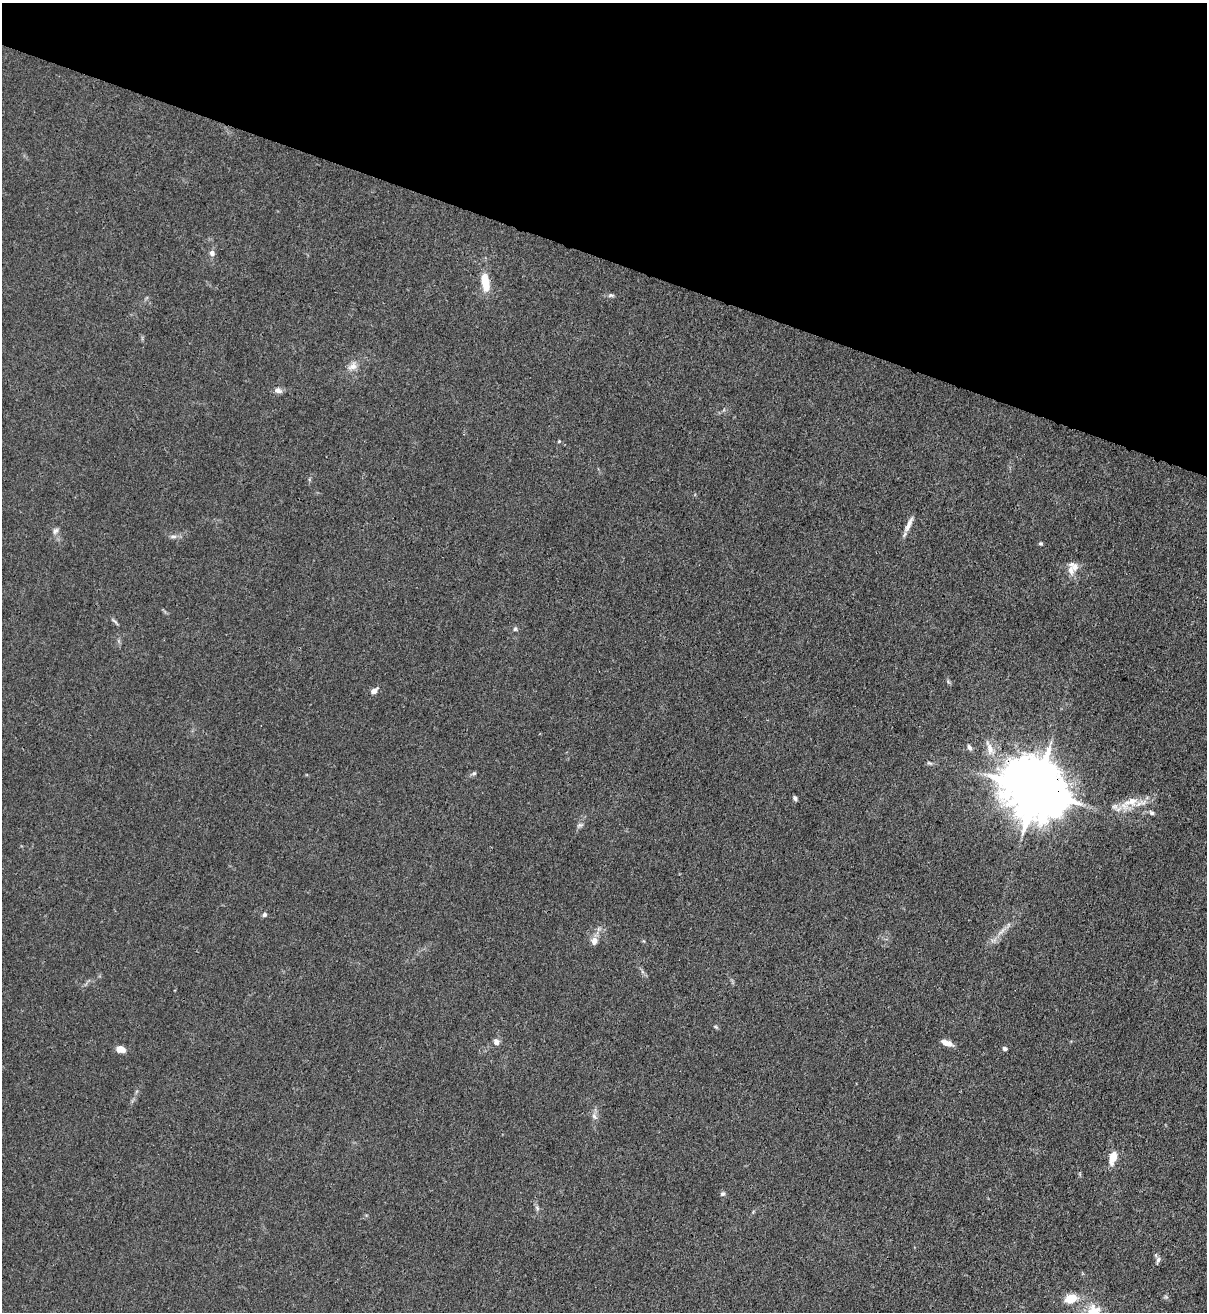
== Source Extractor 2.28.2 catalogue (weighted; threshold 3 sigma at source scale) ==
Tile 2 of 4 x 4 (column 2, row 1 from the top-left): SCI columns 1429-2633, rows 3968-5277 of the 5387 x 5310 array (HDU 1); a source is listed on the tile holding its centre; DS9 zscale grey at full resolution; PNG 1209 x 1314 px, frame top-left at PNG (2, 3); no overlay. Shown black and unused: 20% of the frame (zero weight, under 3 of 4 exposures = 7% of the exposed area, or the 3 px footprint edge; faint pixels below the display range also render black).
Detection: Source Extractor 2.28.2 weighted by HDU 2 'WHT'; one run over the whole footprint, this tile lists its part. Background 0.0294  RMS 0.0029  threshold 0.0133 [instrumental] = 3 sigma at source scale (4.5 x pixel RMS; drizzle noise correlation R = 1.50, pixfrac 1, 0.05/0.05 arcsec/px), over >= 5 px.
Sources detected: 41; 3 inside a brighter listed object's ellipse — not listed separately; the other 38 listed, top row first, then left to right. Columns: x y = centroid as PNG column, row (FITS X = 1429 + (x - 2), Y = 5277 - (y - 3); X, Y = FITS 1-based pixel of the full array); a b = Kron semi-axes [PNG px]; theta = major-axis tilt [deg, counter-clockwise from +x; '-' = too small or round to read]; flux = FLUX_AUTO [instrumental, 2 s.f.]
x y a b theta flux
212 253 6 6 - 1.2
485 282 20 8 -81 6.3
611 295 8 5 2 0.63
352 366 14 9 35 2.1
278 391 11 7 -10 1.2
559 441 4 3 - 0.25
909 525 21 6 66 2.1
55 531 9 6 50 0.92
173 536 11 4 0 0.87
1040 543 5 4 - 0.41
1071 570 15 9 -79 2.1
114 621 9 3 -44 0.55
515 629 6 5 - 0.5
374 691 8 6 33 1.5
969 747 8 5 -57 0.85
990 748 20 8 -74 3.1
929 763 7 4 -18 0.45
474 773 7 4 17 0.53
1036 789 19 15 -30 2300
795 798 6 5 - 0.72
1131 801 23 13 20 5.5
1152 813 8 5 -29 0.7
580 825 8 5 26 0.68
265 915 6 5 - 0.69
1001 931 14 3 45 1.3
594 941 10 7 85 1.9
716 1027 5 4 - 0.38
496 1042 10 7 -67 1.1
947 1043 14 6 -18 2.2
1005 1048 6 5 - 0.6
121 1049 10 7 -8 2.4
594 1116 7 6 - 0.89
1113 1157 10 6 74 5.2
722 1194 6 6 - 0.66
537 1208 7 4 -72 0.58
1158 1260 8 4 65 0.71
1071 1298 9 7 24 6.9
1092 1312 22 13 -80 6
Overlapping masked pixels (flux is a lower limit): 1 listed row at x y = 1036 789
Isophote crosses this tile's border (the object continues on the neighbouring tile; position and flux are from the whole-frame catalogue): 1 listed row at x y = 1092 1312